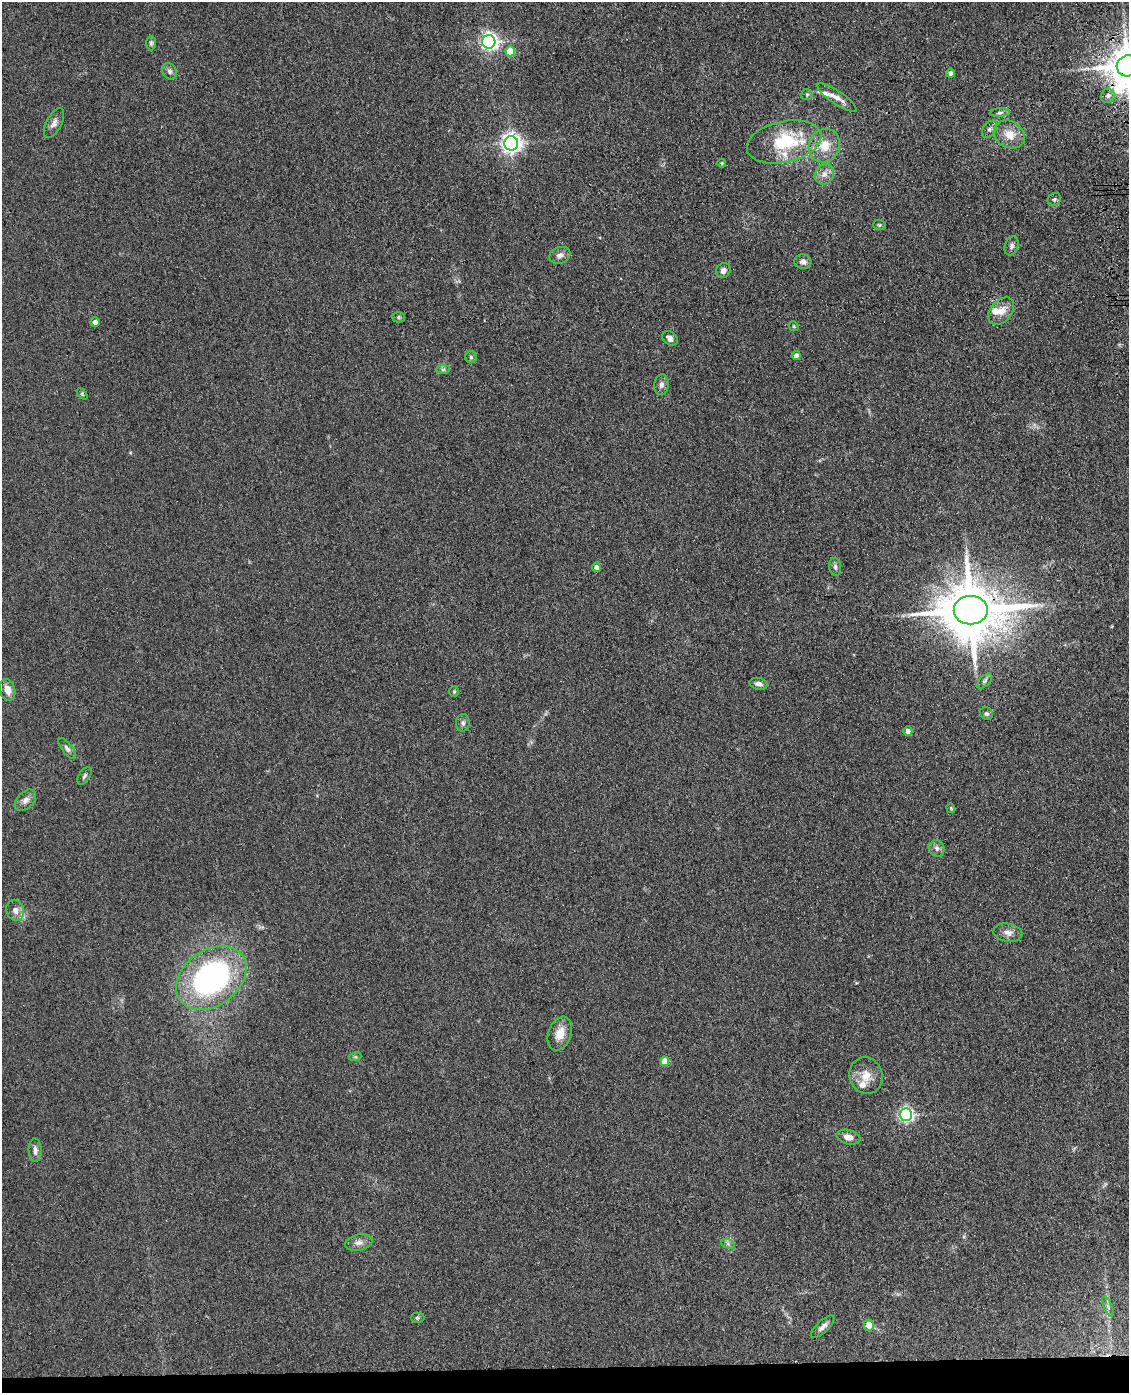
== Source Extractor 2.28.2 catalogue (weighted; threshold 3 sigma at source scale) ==
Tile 10 of 4 x 3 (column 2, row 3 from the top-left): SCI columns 1244-2370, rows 252-1642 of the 4740 x 4572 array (HDU 1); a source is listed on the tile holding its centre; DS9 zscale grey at full resolution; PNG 1131 x 1395 px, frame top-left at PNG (2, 2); each listed source drawn as its Kron ellipse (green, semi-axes under 4 px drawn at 4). Shown black and unused: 2% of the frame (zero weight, under 3 of 4 exposures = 6% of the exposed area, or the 3 px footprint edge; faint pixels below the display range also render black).
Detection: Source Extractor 2.28.2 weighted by HDU 2 'WHT'; one run over the whole footprint, this tile lists its part. Background 0.0882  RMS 0.0092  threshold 0.0414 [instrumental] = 3 sigma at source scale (4.5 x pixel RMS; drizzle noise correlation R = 1.50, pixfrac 1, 0.05/0.05 arcsec/px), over >= 5 px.
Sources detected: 72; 7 inside a brighter listed object's ellipse — not listed separately; the other 65 listed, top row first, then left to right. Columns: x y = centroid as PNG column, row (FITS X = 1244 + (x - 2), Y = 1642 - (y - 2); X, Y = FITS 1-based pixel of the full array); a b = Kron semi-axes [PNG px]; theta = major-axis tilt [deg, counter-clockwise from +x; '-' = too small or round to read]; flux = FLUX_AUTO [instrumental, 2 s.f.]
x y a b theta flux
489 42 7 7 - 300
151 43 7 5 -90 1.7
510 51 5 5 - 21
1127 66 11 10 - 2700
170 71 8 7 - 3
951 73 4 4 - 3
807 95 6 5 - 1.4
1108 96 7 7 - 2.9
837 98 23 6 -34 7.2
1000 112 10 4 5 2.1
54 123 16 7 62 4.8
990 129 9 6 53 2.8
1009 134 16 13 -30 13
784 142 38 20 13 53
511 143 7 7 - 470
824 146 17 15 61 16
722 163 4 4 - 0.85
824 174 10 9 - 5.7
1054 199 7 6 - 2
880 225 6 5 - 1.5
1012 246 10 6 72 3
560 255 11 8 20 4.3
803 262 8 7 - 4
723 271 8 7 - 4
1001 311 16 10 50 9.6
398 317 6 5 - 1.5
95 322 5 4 - 4.6
794 326 5 4 - 1.1
670 338 8 6 -37 3.5
796 356 4 4 - 4.9
471 357 6 6 - 1.6
443 370 7 4 1 1.8
661 385 10 7 83 3.5
82 394 6 4 -46 1.1
596 567 5 4 - 3.9
835 567 9 6 -80 2.4
971 610 17 14 0 6800
985 681 9 5 46 2.1
759 684 9 5 -14 4.1
8 690 11 7 -74 7.9
454 692 5 4 - 1.1
986 714 7 6 - 1.9
463 723 8 6 86 2.7
908 731 4 4 - 4.5
67 749 13 5 -52 3.1
84 776 10 5 58 2.1
25 800 13 8 45 5
951 808 5 4 - 0.95
937 848 8 7 - 3.2
15 910 11 8 -69 5.3
1008 933 14 9 -10 5.8
211 978 38 27 36 200
560 1033 17 11 70 11
355 1057 6 4 17 1.1
664 1061 5 4 - 14
866 1076 18 16 -70 13
906 1115 6 6 - 220
848 1137 12 7 -14 6.4
35 1150 11 6 -87 4.3
359 1243 14 8 11 5.2
728 1244 7 4 -19 1.8
1108 1306 11 4 -67 2.7
417 1318 7 5 0 1.5
869 1325 5 5 - 12
823 1327 15 6 43 4.3
Overlapping masked pixels (flux is a lower limit): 2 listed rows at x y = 1127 66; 971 610
Isophote crosses this tile's border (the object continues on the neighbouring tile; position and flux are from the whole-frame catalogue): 1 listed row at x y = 1127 66